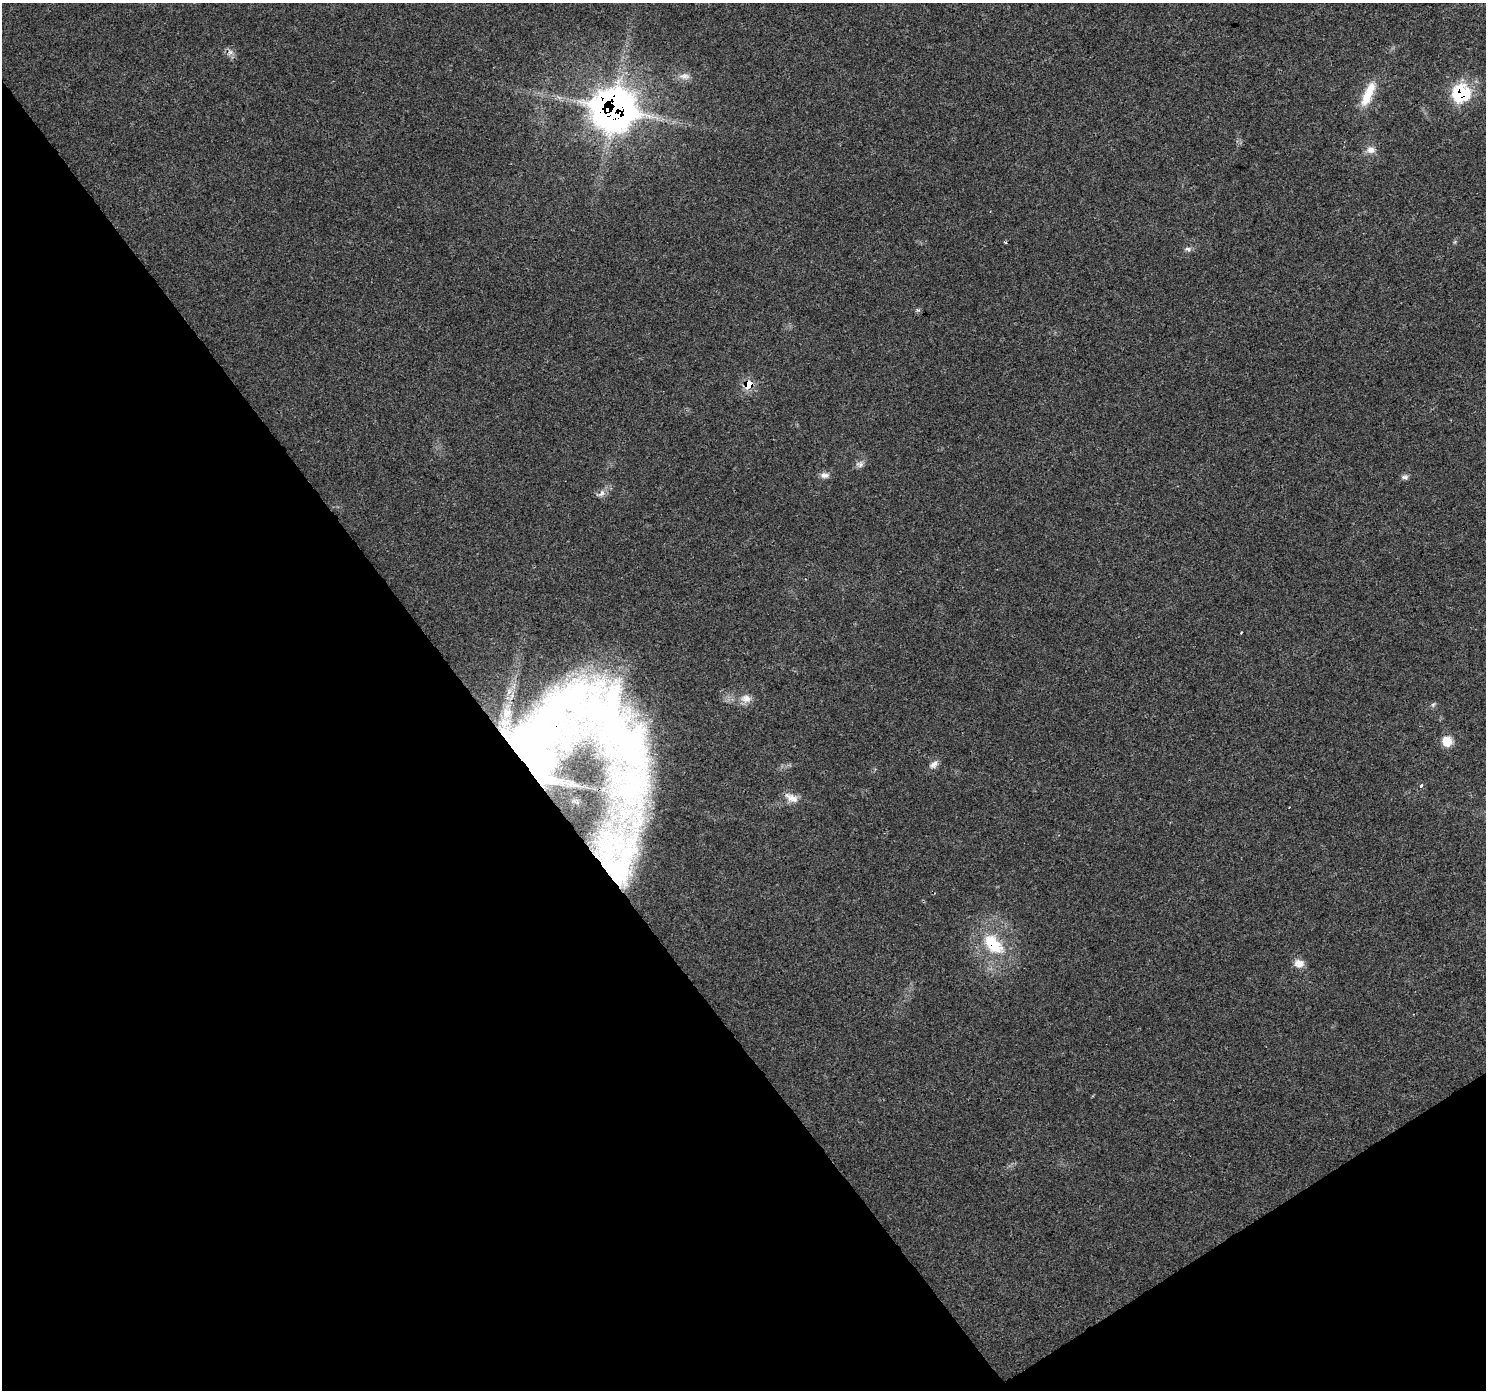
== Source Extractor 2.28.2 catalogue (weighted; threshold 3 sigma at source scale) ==
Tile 14 of 4 x 4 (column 2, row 4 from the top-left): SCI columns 1493-2976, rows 189-1576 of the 5946 x 5872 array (HDU 1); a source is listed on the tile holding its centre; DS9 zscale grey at full resolution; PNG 1488 x 1392 px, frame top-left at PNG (2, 3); no overlay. Shown black and unused: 36% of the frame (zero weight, under 3 of 4 exposures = <1% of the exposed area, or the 3 px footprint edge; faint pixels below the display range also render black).
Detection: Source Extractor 2.28.2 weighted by HDU 2 'WHT'; one run over the whole footprint, this tile lists its part. Background 0.0202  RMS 0.0031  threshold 0.0139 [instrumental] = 3 sigma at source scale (4.5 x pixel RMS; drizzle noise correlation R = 1.50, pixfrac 1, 0.0396/0.0396 arcsec/px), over >= 5 px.
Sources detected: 28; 1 inside a brighter object's white glare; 1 cosmic-ray / hot-pixel residue — not listed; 1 inside a brighter listed object's ellipse — not listed separately; the other 25 listed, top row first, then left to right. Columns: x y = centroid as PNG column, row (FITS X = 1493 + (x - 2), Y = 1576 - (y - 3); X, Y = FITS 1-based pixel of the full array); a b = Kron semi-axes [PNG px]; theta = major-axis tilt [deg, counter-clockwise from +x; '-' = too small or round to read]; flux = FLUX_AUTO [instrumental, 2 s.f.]
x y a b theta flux
230 52 8 6 63 1.3
685 76 15 9 -3 2.3
1461 93 9 8 - 46
1368 94 36 11 68 7.7
614 109 20 19 - 390
1371 150 12 10 -16 2.2
1005 242 4 3 - 0.35
1188 249 9 7 -19 0.95
749 384 9 8 - 5.4
860 464 10 9 - 1.3
825 475 12 8 0 1.5
1405 477 10 6 2 0.92
602 493 11 6 50 1.5
1241 632 4 2 - 0.7
746 698 13 11 -16 2.7
1433 704 7 5 53 0.61
610 718 117 54 -58 140
1447 741 11 10 - 4.5
526 745 52 36 44 54
934 765 14 8 35 1.7
1421 786 3 3 - 6.2
791 798 20 10 -24 3
620 857 134 32 77 96
993 944 34 19 -44 15
1299 963 13 10 -11 2.6
Overlapping masked pixels (flux is a lower limit): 7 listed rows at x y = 1461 93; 614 109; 749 384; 610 718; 526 745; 620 857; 993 944